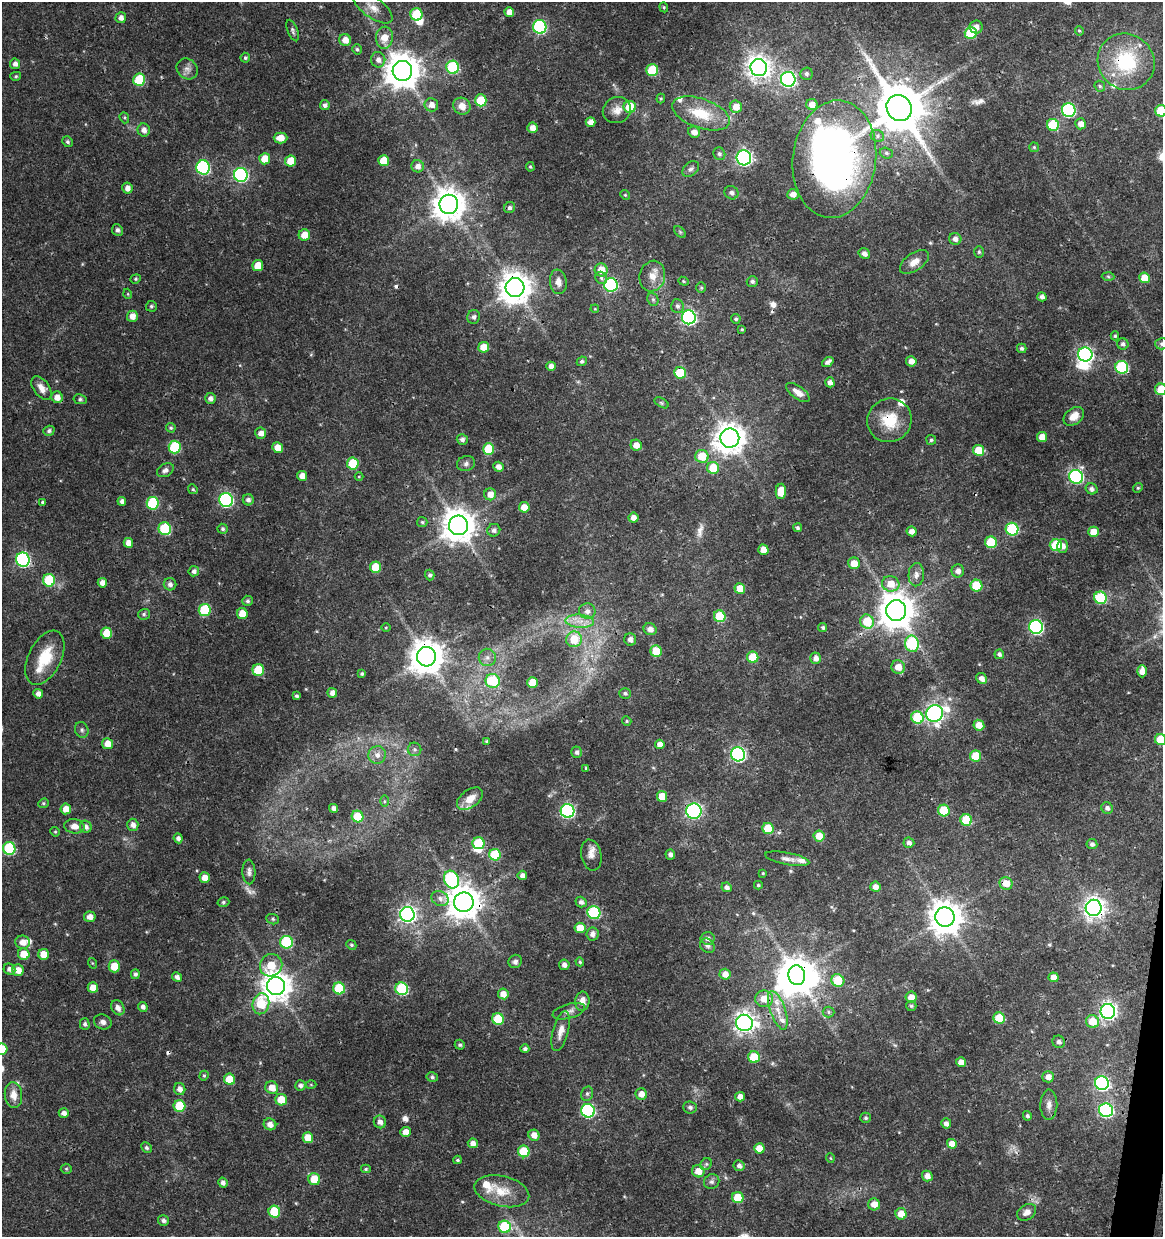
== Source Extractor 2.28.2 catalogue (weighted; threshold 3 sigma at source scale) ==
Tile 6 of 4 x 4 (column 2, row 2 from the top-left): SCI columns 1444-2604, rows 2472-3706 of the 5147 x 4948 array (HDU 1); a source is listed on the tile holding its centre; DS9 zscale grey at full resolution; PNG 1165 x 1239 px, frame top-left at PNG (2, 2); each listed source drawn as its Kron ellipse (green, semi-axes under 4 px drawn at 4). Shown black and unused: <1% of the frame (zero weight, under 3 of 4 exposures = <1% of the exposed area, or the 3 px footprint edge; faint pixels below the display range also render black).
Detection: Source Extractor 2.28.2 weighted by HDU 2 'WHT'; one run over the whole footprint, this tile lists its part. Background 0.0216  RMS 0.002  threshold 0.00884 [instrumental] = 3 sigma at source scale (4.5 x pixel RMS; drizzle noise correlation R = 1.50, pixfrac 1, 0.0396/0.0396 arcsec/px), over >= 5 px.
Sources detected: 405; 1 too faint to see at this stretch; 5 inside a brighter object's white glare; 5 cosmic-ray / hot-pixel residue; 2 long thin detections or spike segments (spike, bleed or trail) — neither listed nor drawn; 9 inside a brighter listed object's ellipse — not listed separately; the other 383 listed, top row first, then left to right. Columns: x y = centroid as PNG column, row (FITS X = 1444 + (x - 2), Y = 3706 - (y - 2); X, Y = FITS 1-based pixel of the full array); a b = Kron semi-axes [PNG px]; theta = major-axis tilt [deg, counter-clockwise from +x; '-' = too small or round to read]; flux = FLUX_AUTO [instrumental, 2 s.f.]
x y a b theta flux
373 7 23 10 -36 2.6
664 7 5 4 - 0.26
509 12 5 5 - 1.8
416 14 6 6 - 9.5
121 18 5 5 - 0.92
540 27 7 6 - 25
976 27 6 6 - 1.3
293 30 11 5 -68 0.52
1079 31 5 4 - 0.24
971 33 6 6 - 8.8
384 38 11 8 85 2.8
345 40 6 6 - 1.9
357 49 5 4 - 0.38
245 58 5 5 - 0.37
378 60 8 7 - 1
1126 62 29 27 -41 16
15 64 5 5 - 0.79
453 67 6 6 - 16
759 68 8 8 - 160
187 69 11 9 -44 1.1
652 70 6 6 - 8.6
402 71 10 10 - 440
806 74 6 6 - 0.56
16 76 5 4 - 0.29
788 79 7 7 - 56
139 80 6 6 - 9.9
1100 86 6 5 - 0.34
661 99 5 4 - 0.26
481 100 6 5 - 5.9
812 104 6 5 - 1.7
325 105 5 5 - 0.63
431 105 7 6 - 1.3
462 106 9 8 - 1.9
630 107 6 6 - 5.8
736 107 6 6 - 2
899 108 13 12 - 1100
617 110 14 13 - 1.9
1069 110 7 6 - 30
1161 111 6 5 - 7.4
701 113 30 14 -19 6.4
124 118 6 4 -69 0.28
591 122 5 5 - 1.3
1081 124 5 5 - 1.4
1053 125 6 6 - 10
532 128 5 5 - 1.3
144 130 6 6 - 1
694 132 6 5 - 1.5
877 136 7 5 -24 0.51
281 138 7 5 0 2
68 142 5 5 - 0.4
1034 147 5 4 - 0.24
886 153 7 5 -17 0.43
719 154 6 5 - 0.44
744 158 7 7 - 59
265 159 5 5 - 3.7
834 159 59 41 83 120
291 161 5 5 - 3.4
384 161 5 5 - 4.3
418 166 6 6 - 1.1
203 167 7 7 - 30
530 167 5 4 - 0.26
691 169 9 6 42 0.65
241 175 7 7 - 38
127 188 5 5 - 1.1
731 193 7 6 - 0.81
793 194 6 5 - 1.4
625 195 5 4 - 0.24
449 204 9 9 - 340
510 208 6 5 - 0.49
117 230 6 5 - 0.61
680 232 7 4 -45 0.31
304 235 5 5 - 2.5
955 239 6 6 - 0.96
979 252 6 5 - 0.35
864 254 6 5 - 0.96
914 262 16 8 34 1.7
258 266 5 5 - 3.2
601 270 6 6 - 3.2
652 276 15 12 73 2.2
1108 276 6 4 -3 0.3
601 278 6 5 - 0.48
1144 278 5 5 - 3.7
136 279 5 4 - 0.26
684 281 5 4 - 0.29
752 281 5 5 - 0.54
558 282 12 8 -81 1.5
611 285 7 6 - 24
515 288 9 9 - 330
701 288 5 5 - 0.28
128 294 5 3 - 0.18
1042 297 4 4 - 0.78
653 299 7 5 -68 0.38
151 306 5 5 - 0.37
677 306 7 6 - 0.6
595 309 4 3 - 0.15
132 316 5 5 - 1.5
474 317 7 6 - 0.59
689 317 7 7 - 50
736 319 5 4 - 0.39
742 329 4 3 - 0.23
1115 336 4 4 - 0.31
1123 344 6 5 - 0.56
1162 344 7 6 - 0.6
484 347 5 5 - 2.8
1022 348 5 4 - 0.45
1085 354 7 7 - 55
582 361 5 4 - 0.38
911 361 5 5 - 1.3
828 362 6 4 36 0.77
551 366 4 4 - 0.95
1122 367 6 6 - 17
680 373 6 6 - 6.1
830 382 5 4 - 0.97
41 388 13 8 -54 1.6
1161 389 6 6 - 3.8
798 392 14 6 -36 1.4
57 397 6 5 - 1.6
210 398 5 5 - 0.79
80 399 7 5 -9 0.37
662 403 8 4 -32 0.34
1074 416 11 8 38 2.1
889 420 22 21 - 6
171 428 5 4 - 0.33
49 431 5 5 - 0.48
261 433 5 5 - 1.3
1042 437 5 5 - 2.4
730 438 9 9 - 280
462 439 5 5 - 0.68
931 440 5 5 - 0.34
636 445 6 5 - 1.8
175 447 6 6 - 11
278 448 5 5 - 2.8
488 449 6 5 - 6.9
978 450 6 5 - 4.6
702 456 6 6 - 4.6
353 464 6 6 - 6.9
466 464 9 7 19 0.66
498 467 5 4 - 1.2
713 468 6 6 - 5.5
165 470 9 6 29 0.74
302 476 5 5 - 1.7
359 477 4 3 - 0.16
1076 477 7 7 - 30
1138 488 5 4 - 0.27
193 489 5 4 - 0.3
1091 489 6 5 - 0.65
781 491 8 5 89 3.6
490 494 6 6 - 1.6
226 500 7 7 - 38
248 500 5 5 - 0.67
122 501 4 4 - 0.86
43 502 4 4 - 0.31
153 503 6 6 - 14
524 507 5 5 - 2.7
633 518 5 5 - 1.3
422 522 5 5 - 0.32
458 525 10 9 - 360
798 528 4 4 - 0.38
165 529 6 6 - 13
223 529 5 5 - 0.4
1012 529 6 6 - 18
494 530 6 6 - 0.69
912 531 5 5 - 1.2
1093 532 5 5 - 2.4
991 542 6 6 - 8.7
128 543 5 4 - 1.5
1056 545 6 6 - 11
1063 546 6 5 - 1.2
763 550 5 5 - 2.2
23 560 7 7 - 36
854 563 6 6 - 2.3
375 567 6 5 - 4.9
194 571 5 5 - 0.67
958 571 6 6 - 1.1
430 575 5 4 - 0.47
916 575 11 7 87 1.1
49 580 6 6 - 9.7
102 583 5 4 - 1.3
170 584 6 6 - 0.76
891 584 9 7 -15 3
976 586 6 6 - 7.7
740 589 5 5 - 3.8
1100 598 6 6 - 11
248 601 5 5 - 0.42
205 610 6 6 - 11
587 611 8 8 - 1.1
896 611 10 10 - 440
144 614 6 5 - 0.42
242 614 5 5 - 2.9
720 616 6 5 - 6.9
580 621 14 6 -4 1.9
867 622 7 6 - 6
823 627 4 4 - 0.39
1036 627 7 7 - 39
386 628 5 3 - 0.19
650 629 6 5 - 1.1
107 633 5 5 - 4.5
574 639 8 7 - 4.8
630 639 6 5 - 0.93
912 644 8 7 - 15
656 651 6 5 - 5.9
999 654 5 5 - 0.6
426 657 10 9 - 400
487 657 9 8 - 1
753 657 6 5 - 5.7
45 658 29 16 63 6.5
816 658 6 5 - 1
898 667 7 6 - 2.2
258 670 6 6 - 7.3
1142 671 6 5 - 1.7
362 674 3 3 - 0.34
981 678 6 5 - 1.1
493 681 7 7 - 9.5
533 682 5 5 - 3.8
332 693 5 5 - 1
625 693 6 5 - 0.48
38 694 5 4 - 1
296 696 4 4 - 0.41
935 713 8 8 - 78
917 717 6 6 - 9.8
627 721 5 4 - 0.26
979 725 5 5 - 2.3
82 730 8 6 -67 0.55
1161 739 6 5 - 6.3
487 741 3 3 - 0.23
108 744 5 5 - 2.1
660 744 5 4 - 1.3
415 749 7 6 - 0.48
577 752 6 5 - 0.55
738 754 7 7 - 49
377 755 9 8 - 1.2
976 756 5 5 - 5.6
586 768 3 3 - 0.25
662 796 5 5 - 3.6
470 799 15 9 36 2.4
384 801 6 4 90 0.28
43 803 5 4 - 0.28
334 808 4 4 - 0.94
1107 808 6 5 - 0.72
66 809 5 5 - 2.1
944 810 6 5 - 8.2
567 811 7 6 - 37
694 811 7 7 - 44
358 817 6 5 - 5.7
966 820 6 6 - 7.2
133 825 6 5 - 1.1
75 826 10 7 -7 1.4
86 827 6 5 - 0.78
768 828 6 5 - 5.5
55 832 5 4 - 0.23
819 836 5 5 - 3.2
178 838 5 4 - 0.72
479 843 6 6 - 8.2
909 843 5 5 - 0.75
1092 844 5 5 - 0.64
9 848 6 6 - 17
670 854 5 4 - 0.67
495 855 6 5 - 8.2
591 855 16 10 -78 1.6
787 859 22 6 -11 1.2
249 872 12 6 -88 0.79
763 873 4 3 - 0.2
522 875 5 4 - 0.95
205 878 5 5 - 2.1
452 879 9 7 -64 22
1006 883 6 6 - 2.3
758 885 4 3 - 0.3
727 887 5 4 - 0.78
875 887 5 5 - 1.2
440 898 9 7 -27 0.92
223 902 6 4 16 0.37
464 902 10 9 - 390
581 902 5 5 - 0.75
1094 908 8 8 - 140
594 913 6 6 - 20
407 914 7 7 - 77
90 917 6 5 - 1.4
945 917 10 9 - 360
273 919 6 5 - 0.37
580 928 6 5 - 3.2
592 934 6 6 - 1
707 938 7 6 - 0.79
23 942 7 6 - 1.7
286 942 6 6 - 15
351 945 5 4 - 0.3
707 946 8 6 -43 0.67
24 954 6 5 - 3.2
44 954 5 5 - 2.7
515 961 7 6 - 0.63
580 962 4 4 - 0.3
92 963 5 3 - 0.18
271 965 11 11 - 4.8
564 965 5 5 - 0.96
114 966 6 5 - 3.4
9 969 6 5 - 0.8
18 970 6 5 - 2.3
135 974 5 4 - 0.54
725 974 5 5 - 1.7
797 975 10 8 -76 440
177 977 5 4 - 0.8
1053 977 5 4 - 1.7
838 980 6 6 - 5.5
276 986 9 9 - 300
93 988 5 5 - 2.7
339 988 6 5 - 11
402 989 6 6 - 17
503 994 5 5 - 1.7
911 997 5 5 - 2
764 999 9 8 - 2.8
582 1001 9 7 83 1.5
261 1004 10 8 75 7.3
911 1006 5 5 - 0.3
143 1007 5 4 - 0.73
118 1008 8 6 -59 1.1
778 1010 20 7 -71 2.5
569 1011 17 7 15 1.1
1108 1011 7 7 - 80
828 1012 6 5 - 0.4
999 1018 6 5 - 8.2
498 1019 6 5 - 8
1092 1021 6 6 - 3.7
103 1022 9 7 -21 0.72
744 1023 8 8 - 110
85 1024 5 5 - 0.51
561 1031 20 7 75 1.8
1059 1042 6 6 - 0.7
460 1045 5 4 - 0.4
2 1049 6 5 - 6.5
525 1049 4 4 - 0.48
754 1057 6 5 - 6.6
961 1062 5 4 - 1.6
204 1076 5 4 - 0.27
432 1077 6 5 - 0.38
1048 1077 6 5 - 1.4
230 1079 6 5 - 5.2
1102 1083 7 7 - 45
300 1085 5 5 - 0.65
311 1085 5 3 - 0.18
272 1088 6 6 - 2.4
180 1089 6 5 - 1.1
587 1094 7 5 75 0.52
641 1094 6 5 - 1.6
13 1095 13 8 -84 2
740 1097 5 4 - 1.5
281 1100 6 5 - 3.7
1049 1105 15 8 89 1.3
179 1106 6 5 - 7.9
690 1107 7 6 - 0.49
1106 1110 7 6 - 34
588 1111 7 6 - 33
64 1113 5 4 - 0.9
1027 1116 5 4 - 0.49
866 1118 5 5 - 0.39
380 1122 6 6 - 1
946 1123 5 5 - 0.88
270 1124 6 5 - 1.3
406 1132 5 5 - 1.5
534 1135 6 5 - 1.6
308 1138 5 5 - 3.1
473 1143 5 5 - 1.1
952 1144 5 4 - 2
147 1148 6 4 -45 0.42
759 1148 5 5 - 3.1
524 1151 6 5 - 7.1
830 1158 5 3 - 0.16
458 1160 4 3 - 0.3
706 1164 6 5 - 0.4
739 1166 5 5 - 0.71
66 1169 5 5 - 0.27
366 1169 5 4 - 0.3
698 1171 6 6 - 2.5
927 1176 5 5 - 1.4
314 1179 6 6 - 4.1
712 1182 8 7 - 0.64
223 1183 5 4 - 0.7
502 1191 28 15 -13 4.2
738 1198 5 5 - 6.3
874 1204 6 6 - 2.2
274 1212 6 5 - 7.7
1027 1212 10 7 33 1.3
901 1214 6 5 - 2.8
163 1220 5 5 - 0.68
505 1227 6 6 - 12
Overlapping masked pixels (flux is a lower limit): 12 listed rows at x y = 1126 62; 834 159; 611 285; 515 288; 680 373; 889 420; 426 657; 694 811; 464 902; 1094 908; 797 975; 402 989
Isophote crosses this tile's border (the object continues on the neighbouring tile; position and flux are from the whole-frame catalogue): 5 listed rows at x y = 1161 111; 1162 344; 1161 389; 1161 739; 2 1049